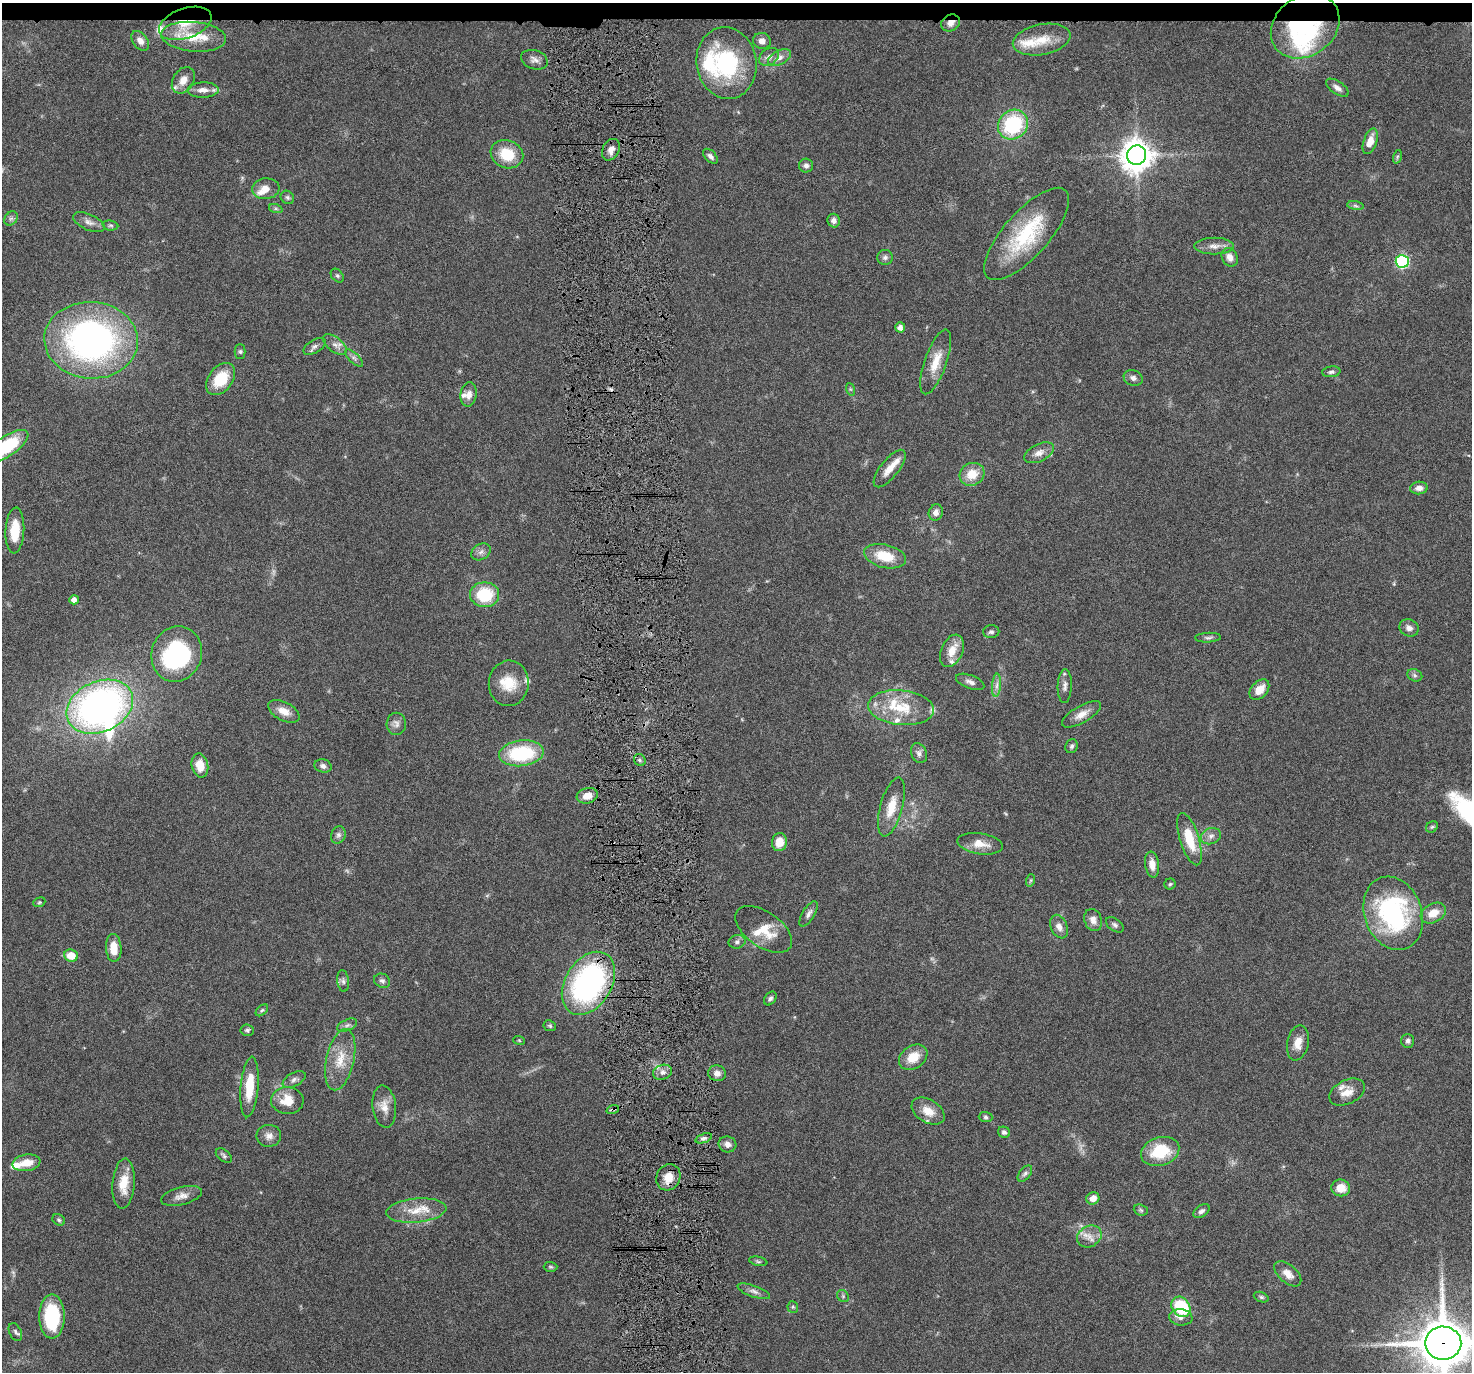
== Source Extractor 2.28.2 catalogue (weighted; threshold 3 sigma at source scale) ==
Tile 2 of 3 x 3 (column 2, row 1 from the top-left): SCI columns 1471-2940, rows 2853-4222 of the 4410 x 4337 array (HDU 1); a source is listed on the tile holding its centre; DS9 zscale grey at full resolution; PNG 1474 x 1374 px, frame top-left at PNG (2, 3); each listed source drawn as its Kron ellipse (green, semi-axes under 4 px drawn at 4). Shown black and unused: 1% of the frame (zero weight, under 4 of 8 exposures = <1% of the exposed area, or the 3 px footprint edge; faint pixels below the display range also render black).
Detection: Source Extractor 2.28.2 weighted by HDU 2 'WHT'; one run over the whole footprint, this tile lists its part. Background 0.0647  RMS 0.0041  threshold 0.017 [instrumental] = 3 sigma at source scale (4.09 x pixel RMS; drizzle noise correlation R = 1.36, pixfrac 0.8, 0.05/0.05 arcsec/px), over >= 5 px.
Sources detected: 179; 3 too faint to see at this stretch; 2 inside a brighter object's white glare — neither listed nor drawn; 18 inside a brighter listed object's ellipse — not listed separately; the other 156 listed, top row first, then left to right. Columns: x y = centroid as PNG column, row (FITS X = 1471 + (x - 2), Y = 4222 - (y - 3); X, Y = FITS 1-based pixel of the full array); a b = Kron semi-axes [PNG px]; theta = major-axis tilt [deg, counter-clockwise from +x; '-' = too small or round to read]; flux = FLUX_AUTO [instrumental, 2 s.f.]
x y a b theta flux
185 23 27 15 19 12
950 23 10 8 31 2.4
1305 26 37 29 37 44
194 37 32 15 -5 11
1042 40 29 15 11 9.1
140 41 11 7 -54 2.6
762 41 9 8 - 2.3
769 57 11 8 37 2
780 58 12 6 29 2.2
534 60 14 9 -17 2.2
726 63 36 30 -80 38
183 80 14 10 58 3.6
1337 88 13 6 -35 2
203 90 16 7 2 3.1
1013 125 16 14 42 31
1370 141 13 6 71 4.6
611 150 11 8 61 2.5
507 154 16 14 -21 11
1137 155 10 9 - 630
711 156 9 5 -47 1.3
1397 157 7 4 72 0.56
806 166 7 7 - 1.3
266 189 14 10 6 3.7
287 197 7 6 - 0.93
1355 206 8 4 -9 0.83
276 209 7 4 -19 0.72
11 218 8 6 52 1
834 221 7 6 - 1.6
89 222 17 8 -24 2.4
110 225 8 5 -6 0.75
1027 234 58 22 48 31
1214 246 20 8 0 3.1
885 257 8 7 - 1.2
1230 257 9 7 -63 2.6
1402 261 6 6 - 55
337 276 8 5 -48 0.84
900 327 5 5 - 2
91 340 47 38 -3 130
335 345 14 7 -37 2.2
314 346 12 6 32 1.5
240 352 7 5 -90 0.78
354 358 11 5 -43 1.3
936 362 34 11 71 7.9
1331 372 9 5 9 1
1133 378 10 7 -21 1.7
221 379 18 12 52 13
850 389 6 4 -71 0.54
469 394 12 8 81 2.6
6 446 25 10 34 28
1039 453 16 8 25 3.1
890 469 23 9 51 4.8
972 474 13 11 28 7.1
1419 488 9 6 6 2.1
936 512 8 7 - 2.1
15 530 23 9 87 9.3
481 552 10 7 32 1.6
885 556 21 11 -14 11
485 595 14 12 0 18
74 600 5 4 - 2.1
1409 628 10 8 -24 2
991 632 8 6 2 1.1
1208 638 13 5 3 1.1
952 651 17 10 67 5.8
177 654 28 25 73 50
1415 675 8 6 -23 0.99
970 682 15 6 -21 1.8
509 683 23 20 86 9.8
997 685 11 4 85 1.6
1065 686 17 7 88 2.1
1259 690 12 8 47 4.7
100 707 35 25 25 170
901 708 33 17 -5 15
284 711 17 9 -28 4
1082 714 22 8 30 3.9
396 724 11 9 88 2
1071 746 7 6 - 0.96
521 753 22 12 7 30
919 753 10 7 -67 1.6
640 760 6 5 - 0.84
200 765 12 8 -78 6.5
323 766 9 6 -16 1.4
587 796 11 7 15 3.7
891 807 30 11 74 8
1432 827 6 5 - 0.65
338 835 9 7 66 1.3
1211 836 10 8 19 1.9
1189 839 27 9 -72 11
779 842 9 7 81 5.2
980 844 23 10 -9 5.6
1152 864 13 7 -81 3.7
1031 880 6 4 71 0.53
1170 884 5 5 - 0.68
39 902 6 4 21 0.5
1393 913 38 28 -70 58
1433 913 13 9 29 5
808 914 14 6 58 1.6
1093 920 11 8 -70 2.7
1115 925 10 6 -37 1.2
1059 927 12 8 -66 2.6
764 929 32 17 -35 9.6
737 942 8 7 - 1.2
114 948 14 8 -86 5.7
71 956 7 6 - 6.1
343 981 11 5 -84 1.3
382 981 8 7 - 1.2
588 983 34 23 58 94
770 998 7 5 53 1
262 1010 7 4 41 0.69
347 1025 10 5 25 1.3
550 1026 6 5 - 0.67
247 1030 6 6 - 0.86
519 1040 6 3 -19 0.42
1408 1041 7 6 - 1.1
1298 1043 18 10 78 4.5
913 1057 15 11 34 7
340 1060 31 14 77 8.9
663 1072 10 7 19 2.1
717 1073 9 7 -10 2.4
294 1080 12 6 28 1.4
249 1087 30 9 85 10
1347 1092 19 12 27 4.6
287 1100 16 13 -2 7.1
384 1106 21 12 -83 4.3
613 1109 6 4 18 0.69
928 1111 18 11 -31 5.6
986 1117 7 5 -4 0.74
1004 1132 6 5 - 0.97
269 1136 12 11 - 2.5
704 1138 8 4 19 1.1
727 1144 9 8 - 2
1160 1151 19 14 18 15
224 1155 9 5 -39 0.89
27 1163 14 8 10 5.5
1025 1174 9 5 52 1.2
668 1177 13 11 64 5.2
124 1184 25 11 85 8
1341 1188 9 8 - 5.1
181 1196 21 9 14 3.1
1093 1198 6 6 - 3.1
416 1210 30 12 5 8.4
1141 1210 7 5 -22 0.71
1201 1211 9 5 34 1.3
59 1220 7 5 -33 0.75
1089 1236 13 10 29 3.6
758 1261 9 4 -12 0.72
550 1267 7 5 -2 0.63
1288 1274 16 9 -41 3.6
754 1291 17 5 -20 1.8
843 1296 6 5 - 0.73
1261 1297 8 5 -20 0.73
793 1307 6 5 - 0.64
1181 1307 11 8 -55 23
52 1317 22 12 90 28
1181 1317 12 8 -8 2.2
15 1332 9 6 -65 1.2
1443 1343 18 16 -1 1800
Overlapping masked pixels (flux is a lower limit): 7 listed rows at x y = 185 23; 950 23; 1305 26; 588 983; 613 1109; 668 1177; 1443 1343
Isophote crosses this tile's border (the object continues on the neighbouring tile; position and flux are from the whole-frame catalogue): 2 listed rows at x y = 6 446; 1443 1343